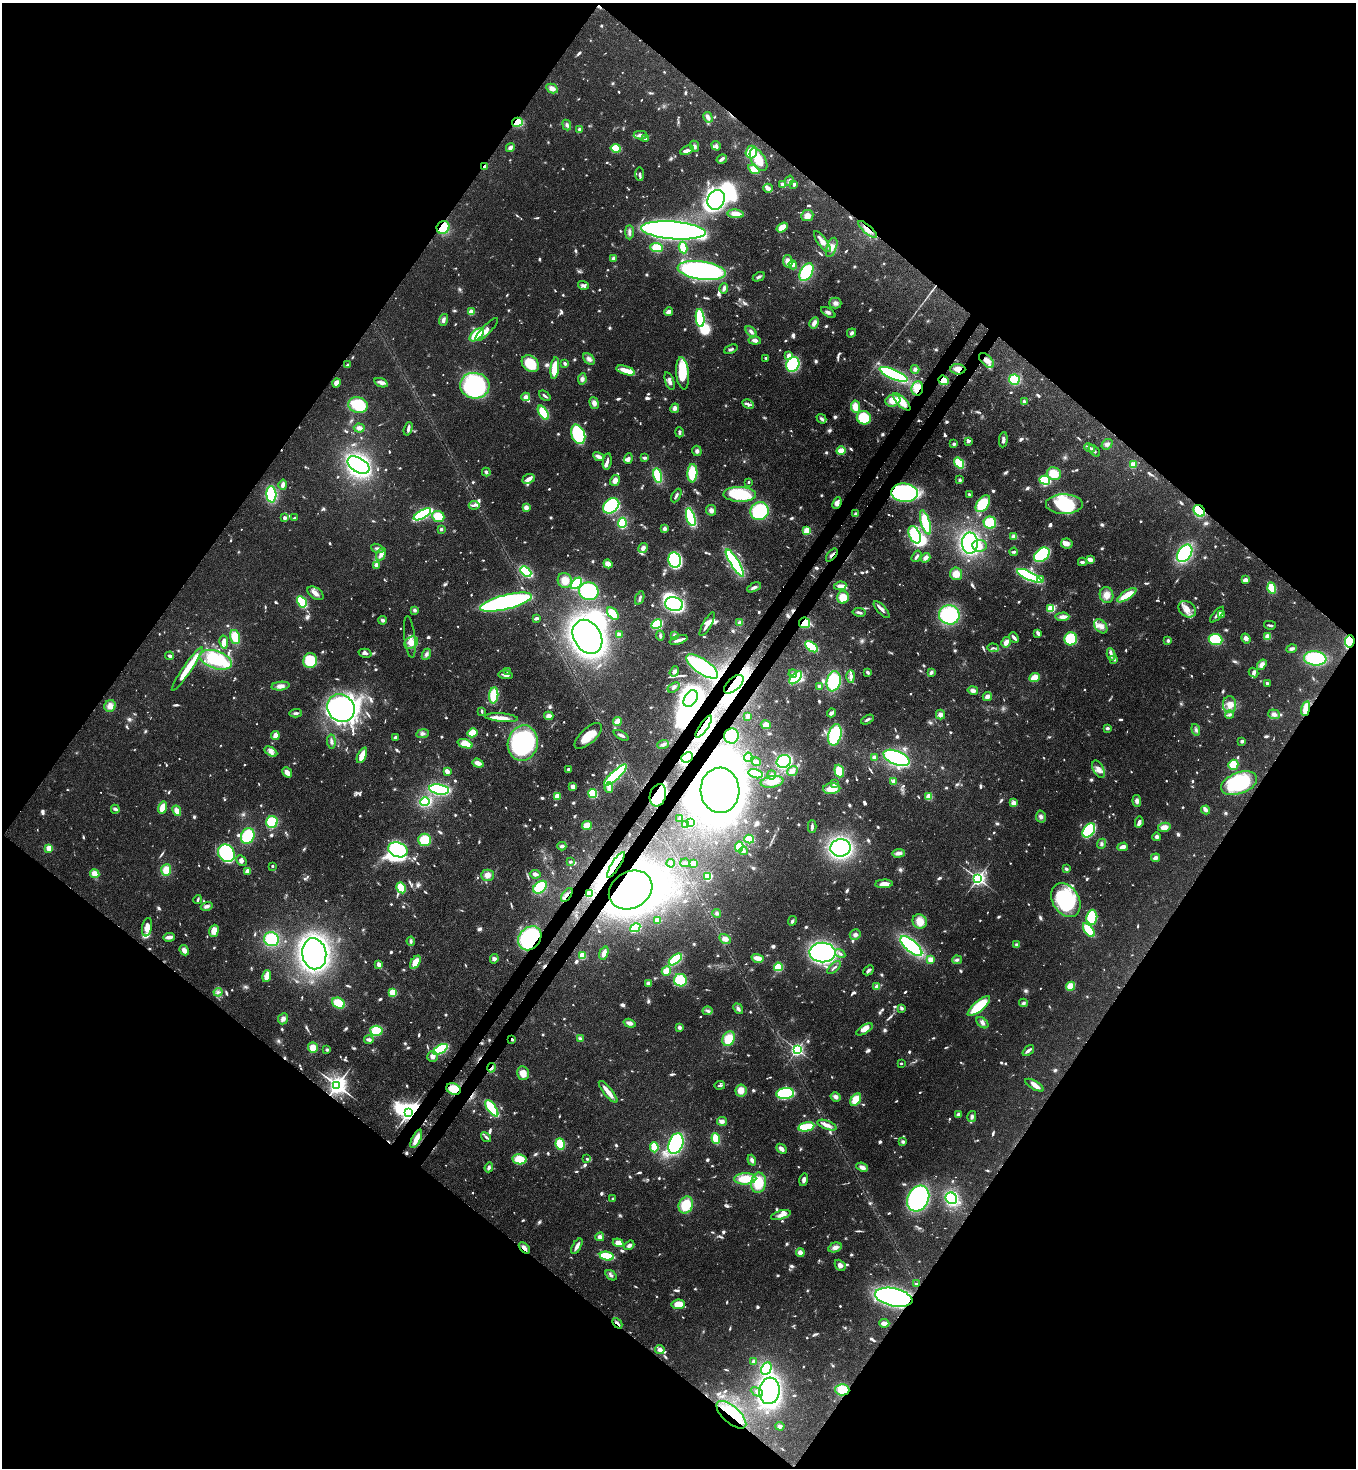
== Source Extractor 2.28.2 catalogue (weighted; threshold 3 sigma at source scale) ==
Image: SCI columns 230-5644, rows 63-5926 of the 6007 x 5986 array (HDU 1 of 3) = the unmasked area's bounding box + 8 px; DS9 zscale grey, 4 x 4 block average (1 PNG px = mean of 4 x 4 image px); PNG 1358 x 1470 px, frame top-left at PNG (2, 3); each listed source drawn as its Kron ellipse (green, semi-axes under 4 px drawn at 4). Shown black and unused: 51% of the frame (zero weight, under 3 of 4 exposures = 7% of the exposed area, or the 3 px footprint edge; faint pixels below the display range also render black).
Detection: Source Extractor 2.28.2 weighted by HDU 2 'WHT'. Background 0.0969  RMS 0.004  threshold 0.0181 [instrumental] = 3 sigma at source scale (4.5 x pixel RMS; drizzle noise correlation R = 1.50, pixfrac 1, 0.05/0.05 arcsec/px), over >= 5 px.
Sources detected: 1400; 30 too faint to see at this stretch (4 x 4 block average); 27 inside a brighter object's white glare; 7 cosmic-ray / hot-pixel residue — neither listed nor drawn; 26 coinciding with a brighter row at this scale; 77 inside a brighter listed object's ellipse — not listed separately; of the other 1233, all 500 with FLUX_AUTO >= 5.26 (the completeness limit of this list) listed and drawn (733 fainter detections not listed), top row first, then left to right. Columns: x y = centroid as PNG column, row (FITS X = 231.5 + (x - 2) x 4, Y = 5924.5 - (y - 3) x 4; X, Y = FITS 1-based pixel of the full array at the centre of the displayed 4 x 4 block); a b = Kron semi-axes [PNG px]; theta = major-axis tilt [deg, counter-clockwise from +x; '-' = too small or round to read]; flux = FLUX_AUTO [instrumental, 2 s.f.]
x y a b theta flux
552 89 6 4 -29 17
708 117 5 4 - 11
517 122 5 4 - 59
567 125 5 3 - 8.2
580 129 4 3 - 6.8
640 135 7 3 3 9.3
645 138 3 2 - 8.9
695 146 6 4 -66 6.5
716 146 5 4 - 8.8
510 148 4 3 - 10
616 148 5 3 - 100
687 150 7 3 26 12
751 152 6 5 - 69
722 159 5 2 - 10
759 160 12 7 -58 55
484 167 2 2 - 39
754 169 6 4 -35 40
640 174 7 2 -90 8
789 181 5 3 - 5.3
782 184 4 2 - 11
794 184 3 3 - 6.2
768 188 5 2 - 41
716 200 10 8 63 520
736 214 8 4 -6 30
807 216 6 5 - 18
443 227 7 6 - 71
782 228 6 4 33 33
867 229 12 3 -41 18
673 230 32 8 -4 1700
629 232 7 3 -90 8.5
822 242 12 4 -53 28
832 247 10 5 70 17
656 248 6 4 -7 39
683 248 6 4 -82 35
613 258 4 4 - 6.8
788 261 6 4 -79 21
793 265 4 4 - 8.9
702 270 24 9 -8 760
806 272 9 6 61 170
759 277 6 3 27 7
583 285 5 3 - 7.7
724 288 5 3 - 8.4
835 303 6 5 - 10
471 312 2 2 - 63
668 312 4 3 - 15
828 313 8 3 -32 6.8
700 318 9 4 -84 140
443 320 6 4 71 8.5
814 323 6 4 60 14
487 330 15 4 45 20
751 332 6 3 -47 8.1
852 333 5 3 - 7.7
477 335 8 4 41 80
755 340 6 3 -6 11
731 349 7 2 22 5.6
789 356 4 4 - 20
766 358 2 2 - 6
589 359 7 4 -44 10
987 360 9 5 -45 17
565 363 3 2 - 8.2
530 364 10 7 -43 72
793 364 8 6 65 190
348 365 3 2 - 6.2
555 368 11 3 83 82
915 369 4 4 - 7.1
958 369 7 5 -4 19
626 370 10 3 -17 44
683 373 16 6 -84 91
894 374 15 5 -24 400
582 379 6 4 82 9.3
943 380 5 4 - 29
1014 380 5 5 - 110
670 381 9 3 -70 9.7
336 383 5 4 - 18
381 383 7 3 -20 11
475 386 15 13 -4 390
917 388 7 6 - 43
545 396 6 2 -39 5.5
526 397 4 4 - 12
893 400 7 6 - 33
1024 401 3 3 - 5.8
902 402 11 4 -45 45
594 403 6 4 -73 13
748 404 6 3 -29 6.7
358 405 10 8 -14 160
855 407 6 4 -81 36
675 408 5 4 - 9.4
543 413 8 4 -58 67
864 418 7 6 - 96
821 419 5 3 - 6.6
359 428 5 4 - 9.9
408 429 7 3 71 8.7
679 432 5 3 - 6
578 434 10 6 -70 180
1003 440 8 3 84 9.6
968 441 3 3 - 5.5
954 444 4 3 - 6
1107 444 6 5 - 8.3
1090 448 5 3 - 6.1
697 451 5 4 - 7.6
841 451 4 3 - 43
1094 451 7 2 -47 6.5
599 457 6 3 -28 16
644 458 4 2 - 9.5
628 459 5 3 - 11
607 462 8 2 80 9.9
959 463 6 3 -53 82
358 465 12 7 -31 590
1133 465 4 3 - 28
486 472 4 3 - 6.2
692 473 9 5 87 91
1054 474 7 6 - 43
658 476 7 4 -81 110
529 479 6 4 23 13
615 480 5 4 - 14
960 480 4 3 - 5.4
1045 480 5 3 - 180
748 482 2 2 - 8.1
283 485 5 3 - 11
904 493 13 9 -5 530
271 494 8 5 -87 170
740 494 16 7 -1 130
969 494 3 2 - 5.7
676 495 7 2 61 5.7
837 503 6 4 67 14
983 504 9 5 54 120
1064 504 18 10 0 110
474 505 5 2 - 5.7
611 506 9 6 38 370
526 507 4 3 - 11
711 510 5 5 - 11
759 511 9 9 - 160
1199 511 6 5 - 140
422 514 9 3 29 250
856 514 3 3 - 7.1
438 516 6 5 - 65
691 517 9 3 -73 200
285 518 3 2 - 15
294 518 3 2 - 8.3
925 522 12 4 -73 99
622 523 5 3 - 140
990 523 6 6 - 79
441 529 2 2 - 19
665 529 4 3 - 8.6
807 531 2 2 - 160
914 535 9 5 -67 100
1014 537 4 4 - 13
970 543 10 8 -89 350
1067 543 6 5 - 11
979 546 7 6 - 17
377 548 6 3 -20 7.3
643 548 5 4 - 11
1014 552 4 2 - 6
1185 553 10 6 55 280
381 554 7 4 62 14
832 555 8 2 50 6.7
1042 555 9 6 40 250
917 556 6 3 57 6.3
926 558 5 3 - 13
1090 559 4 2 - 20
675 560 8 6 -79 310
1082 562 4 3 - 6.6
735 563 15 4 -58 340
608 564 5 4 - 19
376 565 2 2 - 37
526 571 6 4 -43 120
956 574 6 6 - 27
1029 576 13 4 -25 450
1040 579 2 2 - 27
565 580 7 7 - 36
1245 580 4 3 - 18
576 583 7 4 46 110
840 586 6 3 8 14
754 587 7 3 28 7.7
1272 588 5 4 - 77
589 591 10 9 - 210
315 593 9 5 -34 16
1107 595 8 6 -73 24
1127 595 11 3 33 66
843 597 6 6 - 42
640 598 7 2 70 7
302 602 6 3 -59 170
506 602 27 7 14 700
674 604 9 6 -12 340
1051 608 4 3 - 72
1187 609 9 7 -39 23
415 610 4 3 - 5.7
882 610 11 2 -47 13
859 612 6 3 -10 7.3
613 613 7 4 -50 38
1221 614 4 3 - 12
949 615 10 9 - 230
1217 615 9 2 49 11
1062 617 7 4 2 15
536 618 4 2 - 9.5
383 620 4 3 - 7.2
740 623 4 4 - 11
804 623 5 5 - 130
657 624 6 4 31 200
707 624 13 3 60 16
1270 625 6 2 -14 5.7
1101 626 8 5 -51 15
1038 633 4 2 - 12
619 635 2 2 - 65
674 635 4 3 - 5.9
660 636 5 3 - 5.9
235 637 7 5 -75 46
410 637 21 5 -83 19
587 637 18 13 -59 1100
1014 637 6 2 -48 12
1268 637 4 3 - 19
1246 638 5 4 - 11
1071 639 6 6 - 120
1216 639 7 5 -8 130
679 640 9 3 19 14
1168 641 4 3 - 5.4
1350 641 6 4 82 150
224 642 6 4 -79 16
1006 642 5 3 - 18
411 643 7 5 32 24
811 647 7 3 -37 100
993 648 6 2 -3 5.3
1292 649 5 3 - 7.9
365 653 7 3 -14 8.6
426 654 6 3 66 7.7
1111 654 6 3 -81 8.2
170 656 4 2 - 8.1
1315 658 11 7 -6 220
1113 659 4 2 - 7.5
216 660 17 9 -19 200
310 661 7 7 - 98
1262 665 6 4 57 14
702 666 19 7 -34 230
187 669 26 4 55 71
507 671 3 2 - 6.9
674 671 5 4 - 7.3
868 672 3 2 - 8.3
931 672 4 3 - 6.8
1254 672 5 4 - 6.8
793 674 4 3 - 7.3
506 675 7 2 -7 11
851 676 6 3 -90 9.1
796 678 8 3 45 140
1035 678 5 3 - 43
834 681 10 7 78 140
1267 683 3 2 - 6.3
734 684 12 6 43 600
280 686 9 4 6 16
819 686 3 3 - 6.2
674 687 6 3 34 7.7
973 690 5 4 - 11
494 695 8 4 84 76
987 696 4 3 - 12
691 699 9 6 56 340
1230 705 8 6 -89 25
110 706 6 5 - 18
341 708 14 13 - 740
1306 709 7 3 78 53
482 711 4 2 - 6.3
296 713 6 3 3 6.5
831 713 5 3 - 9
1274 714 6 4 -21 11
940 715 5 4 - 12
1229 715 4 4 - 5.9
549 716 5 3 - 16
748 716 3 3 - 11
502 718 16 4 -5 20
867 720 7 2 28 6
617 721 4 3 - 24
766 725 5 4 - 19
704 727 13 4 56 43
1107 728 3 3 - 6.2
1196 730 6 3 -72 6.2
472 733 5 4 - 46
422 734 6 3 9 7.6
275 735 4 3 - 20
621 735 8 2 -27 8.6
835 735 11 6 76 180
588 736 17 7 43 73
732 736 7 7 - 84
395 737 3 3 - 5.8
331 741 7 3 -84 6.4
1242 741 3 3 - 6.1
523 743 18 15 78 320
465 744 8 4 -19 42
663 744 6 3 18 7.9
271 751 7 4 -29 11
362 755 8 3 65 44
687 757 6 5 - 230
748 757 5 3 - 19
874 757 2 2 - 38
896 758 14 7 -22 420
784 761 7 6 - 260
756 762 4 3 - 8.6
478 763 6 3 -19 17
1233 765 5 5 - 61
568 769 3 2 - 5.4
1098 769 9 5 -63 17
447 771 4 3 - 14
792 771 6 4 40 13
839 771 6 4 -71 62
287 772 5 3 - 25
755 774 7 3 -15 95
615 775 15 3 42 400
772 775 4 3 - 6.2
772 782 11 5 9 28
894 782 2 2 - 17
834 783 4 3 - 7.4
1239 783 19 10 21 230
573 787 3 3 - 11
609 788 5 4 - 15
439 789 10 5 -10 250
832 789 8 5 4 42
720 790 22 19 -88 1600
593 793 4 3 - 110
658 795 11 8 74 260
557 796 4 3 - 29
929 797 3 3 - 38
1137 801 6 4 -84 9.9
425 802 4 3 - 150
1013 803 4 3 - 14
162 808 6 3 72 38
115 809 4 4 - 6.3
1206 810 4 4 - 7
177 811 5 4 - 19
1041 817 6 5 - 9.2
680 819 3 3 - 7.4
272 822 6 5 - 100
1139 822 5 3 - 12
691 823 4 3 - 45
587 825 5 4 - 34
685 825 3 3 - 23
812 826 6 3 89 6.9
1164 827 6 4 12 18
1089 830 8 5 54 250
248 836 8 6 68 140
1157 837 4 4 - 7.5
749 839 5 4 - 50
425 840 6 6 - 78
1101 844 5 3 - 5.4
562 846 4 3 - 6.5
739 847 5 3 - 63
1123 847 5 3 - 19
49 848 3 3 - 33
840 848 10 8 9 450
398 850 10 7 -21 270
743 851 4 4 - 8.4
226 853 9 8 - 210
898 853 6 3 4 14
1155 858 4 3 - 11
241 861 6 4 -44 7.9
570 862 2 2 - 16
671 863 4 3 - 7.3
685 863 5 3 - 5.4
693 864 3 3 - 31
616 865 15 3 58 26
272 866 2 2 - 9.2
1066 869 4 3 - 5.6
166 870 6 5 - 37
247 871 3 3 - 15
95 874 4 4 - 26
535 874 5 3 - 9.2
487 875 6 5 - 18
708 876 4 3 - 97
978 878 3 2 - 990
884 884 9 3 3 28
540 887 8 5 40 100
401 888 5 3 - 88
631 890 23 18 31 1500
589 893 4 4 - 14
567 895 8 2 54 6.4
198 900 4 2 - 5.7
1066 900 18 13 -58 240
207 906 6 3 17 9.9
717 913 4 3 - 5.7
1092 917 7 5 85 120
658 920 2 2 - 41
792 921 5 3 - 5.7
920 921 7 7 - 32
147 927 9 5 79 26
635 928 5 3 - 130
1089 930 8 3 -52 100
214 931 6 4 73 27
855 935 5 5 - 9.6
169 937 6 3 5 15
530 938 13 10 49 330
271 939 7 7 - 110
725 939 6 4 -29 14
411 941 4 3 - 6.2
1017 945 3 3 - 8.1
911 946 13 5 -40 330
184 950 5 4 - 14
822 952 13 10 -1 740
604 953 7 3 71 17
314 954 16 12 -80 790
840 954 5 2 - 6.4
582 956 3 2 - 54
758 958 6 3 -16 28
494 959 4 4 - 8.9
675 959 8 3 38 130
930 959 2 2 - 80
957 960 5 3 - 5.4
415 962 7 4 57 40
379 965 3 2 - 32
778 967 4 4 - 83
834 967 8 2 40 6.6
868 970 6 2 44 8.6
666 971 5 4 - 28
267 976 6 3 73 34
680 980 6 6 - 120
648 983 4 3 - 6.5
1071 986 5 4 - 42
877 987 2 2 - 56
218 992 4 3 - 6.8
393 992 3 3 - 57
339 1003 6 5 - 61
1023 1003 4 3 - 5.5
979 1006 14 5 41 140
902 1008 3 3 - 7
738 1009 6 4 -51 8
707 1011 5 3 - 5.3
283 1019 6 5 - 12
630 1023 6 3 -18 13
982 1023 7 4 -39 9.8
679 1027 4 3 - 8
865 1029 9 4 32 26
376 1031 6 5 - 74
512 1039 2 2 - 5.3
580 1039 4 2 - 8
729 1039 7 6 - 68
369 1040 4 3 - 8.9
313 1048 5 5 - 28
327 1049 3 3 - 5.3
440 1049 8 4 28 200
797 1049 2 2 - 740
1028 1051 6 2 41 11
432 1057 5 5 - 10
901 1063 2 2 - 9
491 1068 4 3 - 6.1
523 1073 7 6 - 28
337 1085 4 3 - 2000
720 1085 5 2 - 5.6
1034 1085 10 3 -30 17
454 1089 7 5 -22 48
741 1090 6 5 - 28
608 1092 14 3 -51 32
785 1094 9 5 5 170
836 1097 5 4 - 12
856 1100 7 4 54 46
492 1108 9 4 -55 160
409 1112 2 2 - 1500
958 1114 3 3 - 8.7
972 1116 5 4 - 6.6
722 1121 5 4 - 11
827 1125 10 4 -20 16
806 1127 8 3 12 190
486 1137 5 2 - 5.9
716 1138 5 4 - 46
416 1139 10 3 64 32
903 1142 4 3 - 6.6
560 1144 6 4 -82 95
676 1144 11 7 71 380
654 1147 5 3 - 74
781 1149 6 3 -43 14
519 1159 7 5 -9 59
587 1159 3 2 - 5.3
752 1160 5 3 - 9.1
489 1167 5 4 - 6.8
862 1167 6 3 -23 16
745 1179 11 5 3 61
804 1180 6 3 75 9.6
758 1183 10 7 82 81
951 1198 6 5 - 200
613 1199 2 2 - 10
918 1199 13 10 61 410
686 1205 9 7 65 76
781 1215 10 4 15 15
600 1237 4 4 - 9.6
618 1243 5 4 - 22
629 1245 6 3 39 8.8
577 1246 8 2 61 17
835 1247 7 4 16 14
524 1248 6 3 -46 13
800 1253 4 3 - 15
607 1256 7 3 -12 180
840 1265 6 4 -47 14
611 1275 6 3 -34 7.3
916 1284 2 2 - 6.6
894 1297 19 9 -12 800
678 1304 6 5 - 49
617 1323 6 2 -46 11
884 1323 5 3 - 20
660 1350 5 4 - 12
753 1361 3 3 - 6
766 1369 6 5 - 130
842 1390 7 5 -3 57
769 1391 13 10 84 640
757 1392 6 3 -27 6.8
731 1415 18 8 -42 66
780 1426 4 3 - 7.9
Overlapping masked pixels (flux is a lower limit): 35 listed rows (the first 20) at x y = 517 122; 484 167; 443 227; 867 229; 958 369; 943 380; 917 388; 904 493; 1199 511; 832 555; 804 623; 1350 641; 734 684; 691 699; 1306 709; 704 727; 732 736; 687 757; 720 790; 658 795
Diffuse or blended objects may show on this block-average render without a row.